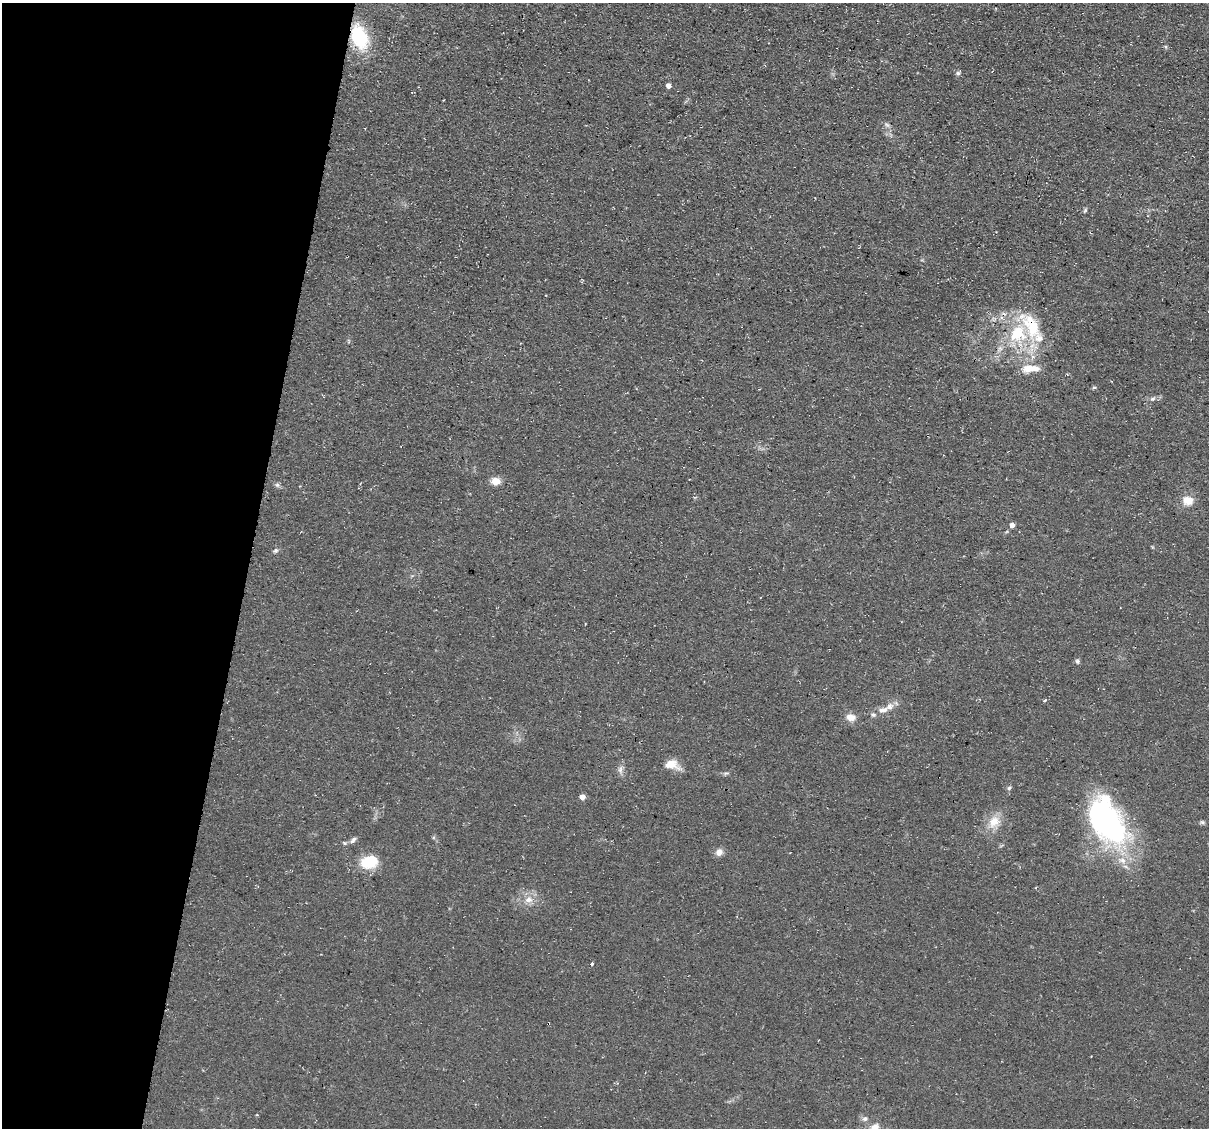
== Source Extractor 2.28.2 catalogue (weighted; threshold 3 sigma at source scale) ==
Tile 9 of 4 x 4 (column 1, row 3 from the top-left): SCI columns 1-1207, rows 1357-2482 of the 4832 x 4851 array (HDU 1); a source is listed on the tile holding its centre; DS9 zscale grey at full resolution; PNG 1211 x 1130 px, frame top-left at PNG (2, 3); no overlay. Shown black and unused: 20% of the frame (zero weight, under 3 of 4 exposures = <1% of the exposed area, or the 3 px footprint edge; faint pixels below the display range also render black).
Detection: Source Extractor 2.28.2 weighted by HDU 2 'WHT'; one run over the whole footprint, this tile lists its part. Background 0.0753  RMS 0.0077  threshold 0.0345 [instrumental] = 3 sigma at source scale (4.5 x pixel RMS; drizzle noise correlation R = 1.50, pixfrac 1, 0.05/0.05 arcsec/px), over >= 5 px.
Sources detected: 43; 1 inside a brighter object's white glare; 1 cosmic-ray / hot-pixel residue — not listed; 7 inside a brighter listed object's ellipse — not listed separately; the other 34 listed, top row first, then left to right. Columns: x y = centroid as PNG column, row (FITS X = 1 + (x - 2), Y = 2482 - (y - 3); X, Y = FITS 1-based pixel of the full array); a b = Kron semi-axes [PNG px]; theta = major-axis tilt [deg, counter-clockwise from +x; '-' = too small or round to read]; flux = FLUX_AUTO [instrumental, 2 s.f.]
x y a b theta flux
359 37 26 16 -69 47
958 73 7 5 36 1.7
669 85 5 4 - 3.7
887 125 9 5 -44 2.1
1085 210 6 4 47 1.2
1018 333 29 25 49 46
1029 368 17 10 10 11
1094 387 5 4 - 1.1
1152 399 6 5 - 1.6
496 481 10 8 -3 7.3
277 485 7 6 - 1.8
1188 501 14 12 -9 9.3
1012 525 5 4 - 4.1
275 551 7 6 - 1.8
1077 661 7 6 - 1.6
1044 701 5 3 - 0.82
883 710 15 7 13 6.1
851 717 13 9 -9 6.7
671 764 16 10 -13 12
620 769 9 5 71 2.9
726 773 9 3 13 1.5
1009 788 6 5 - 1.4
582 797 6 6 - 3.3
1105 821 56 31 -61 170
994 822 20 14 48 13
1202 822 6 5 - 1.5
353 840 10 5 44 2.6
344 843 6 5 - 1.2
719 852 8 8 - 5.1
369 862 21 14 14 23
528 899 12 9 13 6.9
592 964 3 3 - 1.7
865 1119 8 7 - 2.6
875 1128 11 10 - 6.6
Overlapping masked pixels (flux is a lower limit): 2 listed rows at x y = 359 37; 1018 333
Isophote crosses this tile's border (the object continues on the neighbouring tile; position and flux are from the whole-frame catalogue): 1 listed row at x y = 875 1128